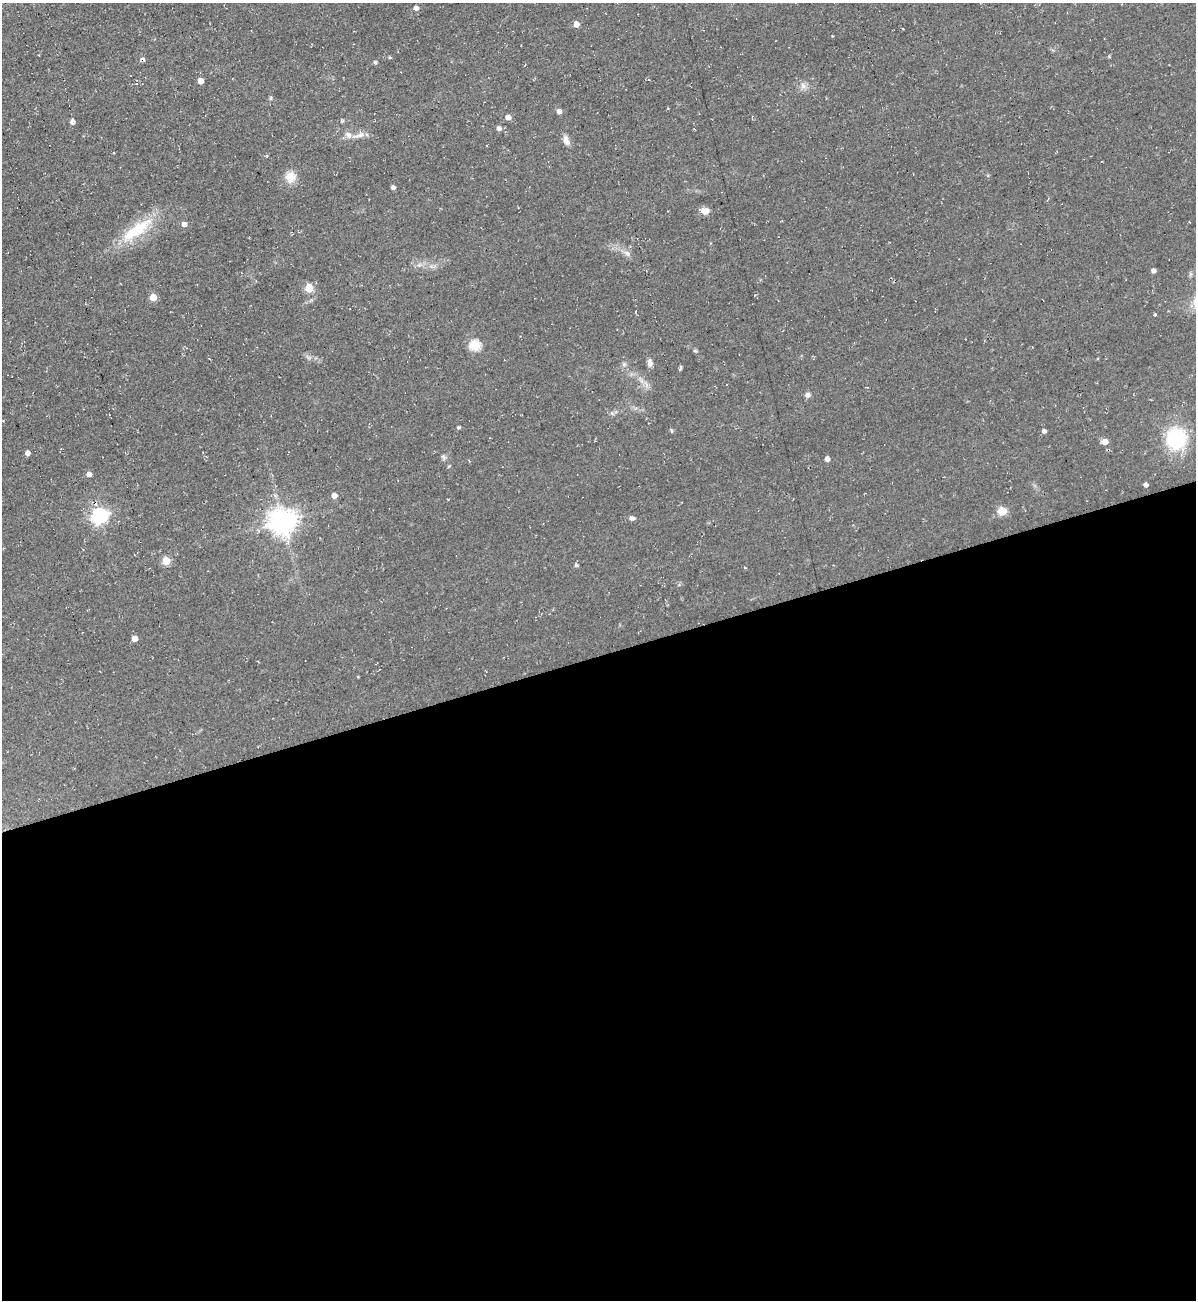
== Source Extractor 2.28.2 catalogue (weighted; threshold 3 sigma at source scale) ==
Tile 15 of 4 x 4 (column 3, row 4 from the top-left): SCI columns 2647-3840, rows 36-1333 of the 5180 x 5227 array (HDU 1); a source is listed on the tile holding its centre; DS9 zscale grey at full resolution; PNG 1198 x 1302 px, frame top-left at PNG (2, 3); no overlay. Shown black and unused: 50% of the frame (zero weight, under 2 of 3 exposures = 2% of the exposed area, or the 3 px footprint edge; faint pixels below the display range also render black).
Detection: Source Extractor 2.28.2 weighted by HDU 2 'WHT'; one run over the whole footprint, this tile lists its part. Background 0.0433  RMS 0.0078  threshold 0.0349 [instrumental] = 3 sigma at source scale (4.5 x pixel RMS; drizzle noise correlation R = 1.50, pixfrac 1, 0.05/0.05 arcsec/px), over >= 5 px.
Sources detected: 48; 1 cosmic-ray / hot-pixel residue — not listed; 1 inside a brighter listed object's ellipse — not listed separately; the other 46 listed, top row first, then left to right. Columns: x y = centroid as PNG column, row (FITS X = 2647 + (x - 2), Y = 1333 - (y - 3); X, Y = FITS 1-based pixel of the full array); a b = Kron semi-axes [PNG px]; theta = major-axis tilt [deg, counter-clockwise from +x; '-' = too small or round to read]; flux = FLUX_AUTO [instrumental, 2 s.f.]
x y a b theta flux
416 8 4 4 - 3.9
576 24 5 4 - 6.2
390 57 4 3 - 0.94
375 62 4 4 - 1.4
200 81 4 4 - 5.7
803 86 10 5 -63 2.9
559 111 5 4 - 4.4
508 117 5 4 - 5.3
72 122 6 4 80 2.6
499 129 6 5 - 2.5
359 135 21 6 14 5.9
566 140 15 7 -73 4.1
290 177 14 13 - 8.6
393 187 4 4 - 2.3
705 211 10 7 -11 5.5
184 224 4 4 - 4.7
137 230 44 14 35 35
627 253 10 7 -34 3.2
1153 271 4 4 - 3
309 288 5 5 - 22
153 297 5 5 - 13
1155 314 4 3 - 0.85
475 345 5 5 - 49
695 351 6 4 -1 0.94
650 363 9 6 -81 3.5
624 364 7 4 19 1.4
680 368 8 3 73 1.3
808 395 7 7 - 2.4
458 427 4 4 - 1.3
671 430 6 4 -61 1
1044 431 4 4 - 2.2
1176 438 19 18 - 55
1105 442 5 5 - 7.2
27 453 4 4 - 3.5
443 456 7 5 -53 1.6
827 459 4 4 - 3.5
89 474 5 4 - 3.9
1146 485 4 4 - 2.4
334 496 5 5 - 5.3
1002 511 5 5 - 26
99 516 7 6 - 230
632 518 7 5 -2 2.8
283 522 8 8 - 880
166 561 5 5 - 20
576 565 5 4 - 1.5
134 638 5 4 - 8